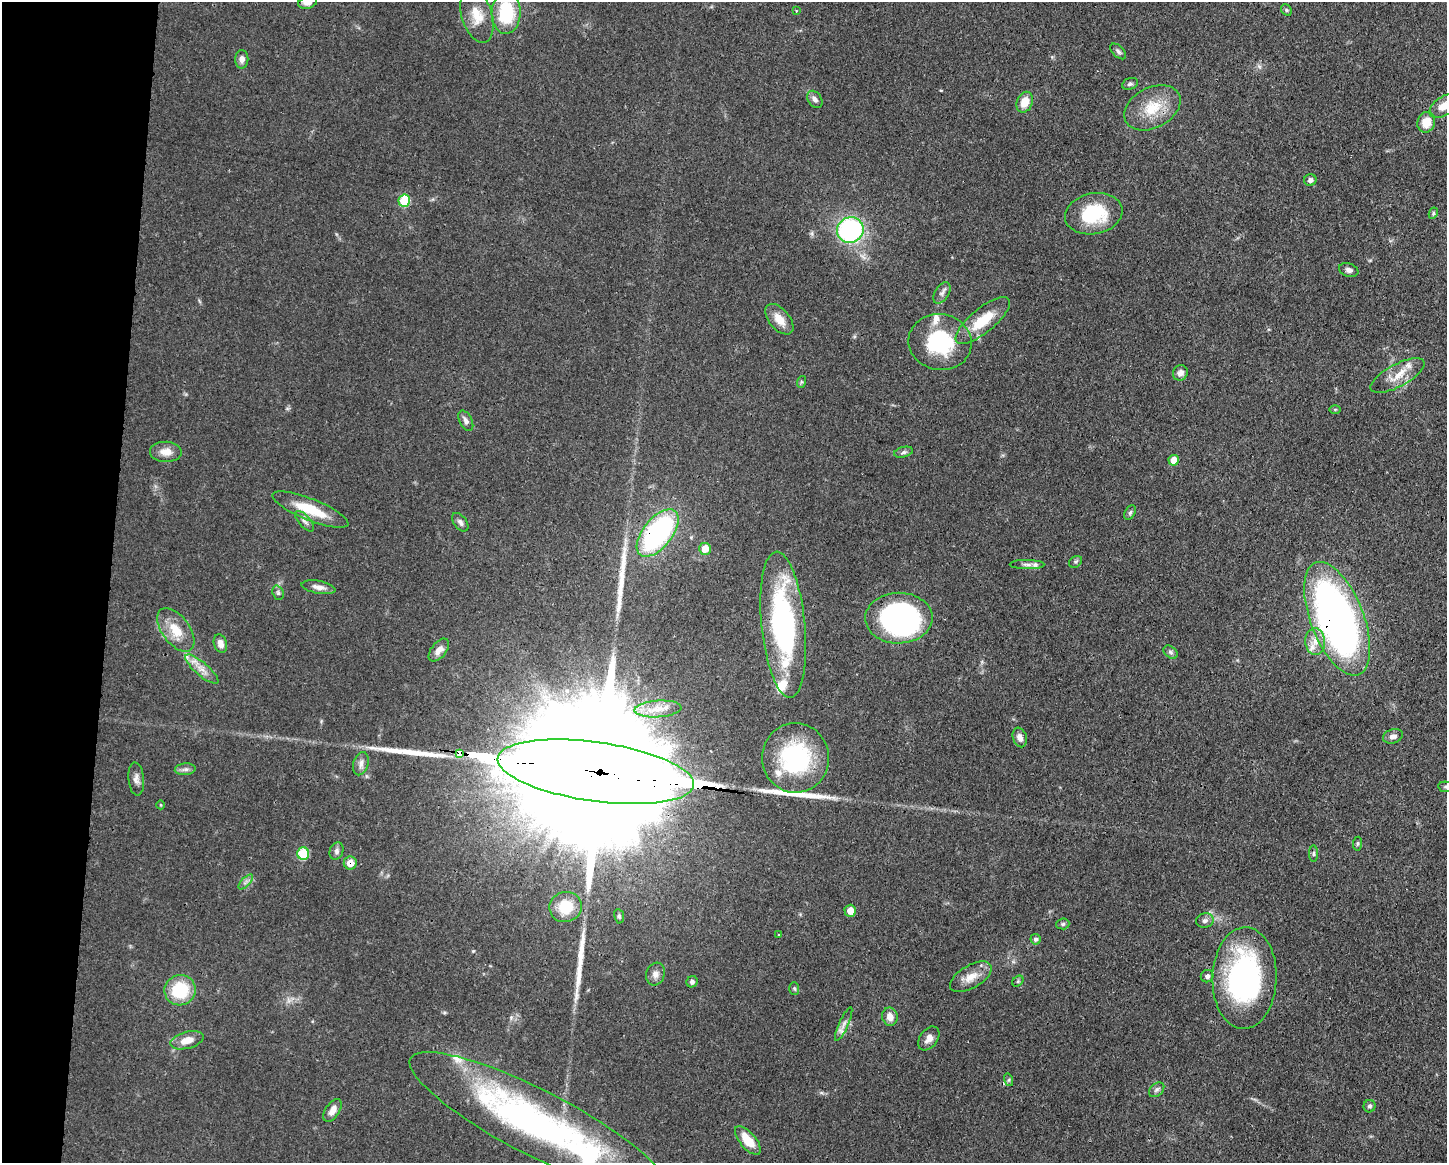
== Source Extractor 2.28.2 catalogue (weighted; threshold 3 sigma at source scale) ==
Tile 7 of 3 x 4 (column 1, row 3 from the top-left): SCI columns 113-1557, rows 1166-2326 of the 4670 x 4656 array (HDU 1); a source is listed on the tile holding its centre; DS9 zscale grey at full resolution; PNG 1449 x 1165 px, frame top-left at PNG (2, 2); each listed source drawn as its Kron ellipse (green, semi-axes under 4 px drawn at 4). Shown black and unused: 8% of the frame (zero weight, under 3 of 4 exposures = <1% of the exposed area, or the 3 px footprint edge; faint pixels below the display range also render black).
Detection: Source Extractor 2.28.2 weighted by HDU 2 'WHT'; one run over the whole footprint, this tile lists its part. Background 0.0604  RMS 0.0042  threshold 0.0189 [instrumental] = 3 sigma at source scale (4.5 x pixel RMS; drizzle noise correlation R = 1.50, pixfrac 1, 0.05/0.05 arcsec/px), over >= 5 px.
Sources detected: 109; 4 inside a brighter object's white glare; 6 long thin detections or spike segments (spike, bleed or trail) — neither listed nor drawn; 7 inside a brighter listed object's ellipse — not listed separately; the other 92 listed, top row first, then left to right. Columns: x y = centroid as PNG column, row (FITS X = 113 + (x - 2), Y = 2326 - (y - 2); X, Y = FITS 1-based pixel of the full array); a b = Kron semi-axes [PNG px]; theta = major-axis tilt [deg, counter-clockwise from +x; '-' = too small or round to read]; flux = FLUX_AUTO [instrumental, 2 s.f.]
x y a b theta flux
308 3 9 6 14 2.4
1286 10 6 5 - 0.67
796 11 3 3 - 0.39
506 13 21 14 88 23
477 16 28 15 -73 8.3
1118 51 10 5 -44 1.1
242 59 9 6 89 2.2
1130 84 8 5 19 1
815 99 9 6 -56 1.7
1025 102 10 8 68 6
1444 106 16 9 35 5.5
1152 108 30 20 28 14
1426 122 10 8 74 6.8
1310 180 6 6 - 1.3
404 201 6 6 - 19
1433 213 6 4 63 0.61
1094 214 29 20 11 25
850 230 13 12 - 68
1349 270 10 6 -19 1.7
942 293 12 7 58 1.8
779 319 18 10 -50 5.8
983 320 34 12 39 14
940 342 32 28 -11 33
1180 373 8 7 - 2.4
1397 376 30 11 28 7.5
801 382 6 4 72 0.59
1335 409 6 4 0 0.46
466 421 11 6 -63 1.9
166 452 16 10 -1 4.3
904 452 9 5 14 1.1
1174 460 5 5 - 5.5
310 509 41 10 -22 15
1130 512 8 5 63 0.82
305 521 12 5 -48 1.7
460 522 10 6 -52 1.5
658 533 28 14 51 83
705 549 6 6 - 7.1
1076 562 7 5 34 0.84
1027 564 17 4 0 2.1
319 587 17 6 -11 2.7
278 593 7 5 -70 0.97
899 618 34 25 1 110
1337 619 60 26 -69 240
783 625 73 21 -84 80
176 630 25 13 -53 9.5
1315 641 13 10 -86 4.7
220 644 9 6 -71 3
439 650 13 7 51 3.2
1171 652 8 5 -40 1
202 669 21 6 -41 4.2
658 709 23 8 4 6.1
1393 736 10 7 16 2
1020 737 10 7 -72 2.3
459 753 4 3 - 31
795 758 34 33 - 48
361 764 12 7 74 2.2
185 769 10 6 5 1.6
596 772 99 29 -8 46000
136 779 17 7 -85 2.5
1446 787 8 5 -8 0.9
161 805 4 3 - 0.31
1357 844 7 4 84 0.71
336 851 9 6 71 1.5
303 854 6 6 - 22
1314 854 8 4 -90 0.76
350 863 6 6 - 5.5
246 882 9 3 45 1.1
566 907 16 15 - 10
850 911 6 6 - 4.4
619 916 7 5 -80 0.92
1205 921 9 7 15 1.6
1063 924 6 5 - 0.76
778 935 3 2 - 0.34
1036 939 5 5 - 1.1
655 974 11 9 71 2.4
1207 976 6 6 - 1.4
971 977 23 11 30 5.9
1244 978 51 32 88 92
1018 981 6 5 - 0.74
692 982 6 5 - 1.2
794 988 6 5 - 0.66
180 990 16 15 - 20
890 1017 9 7 -79 3.4
844 1024 18 4 66 2.1
929 1038 13 9 53 3.2
187 1040 17 8 15 5.6
1009 1080 6 4 -73 0.68
1157 1090 9 6 41 1.3
1369 1106 6 6 - 1
332 1110 13 7 57 3.2
538 1124 143 32 -27 170
748 1140 17 8 -49 8.6
Overlapping masked pixels (flux is a lower limit): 5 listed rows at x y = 658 533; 1337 619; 459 753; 596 772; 350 863
Isophote crosses this tile's border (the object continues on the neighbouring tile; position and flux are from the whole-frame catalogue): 4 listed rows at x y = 308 3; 1444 106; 1446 787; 538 1124